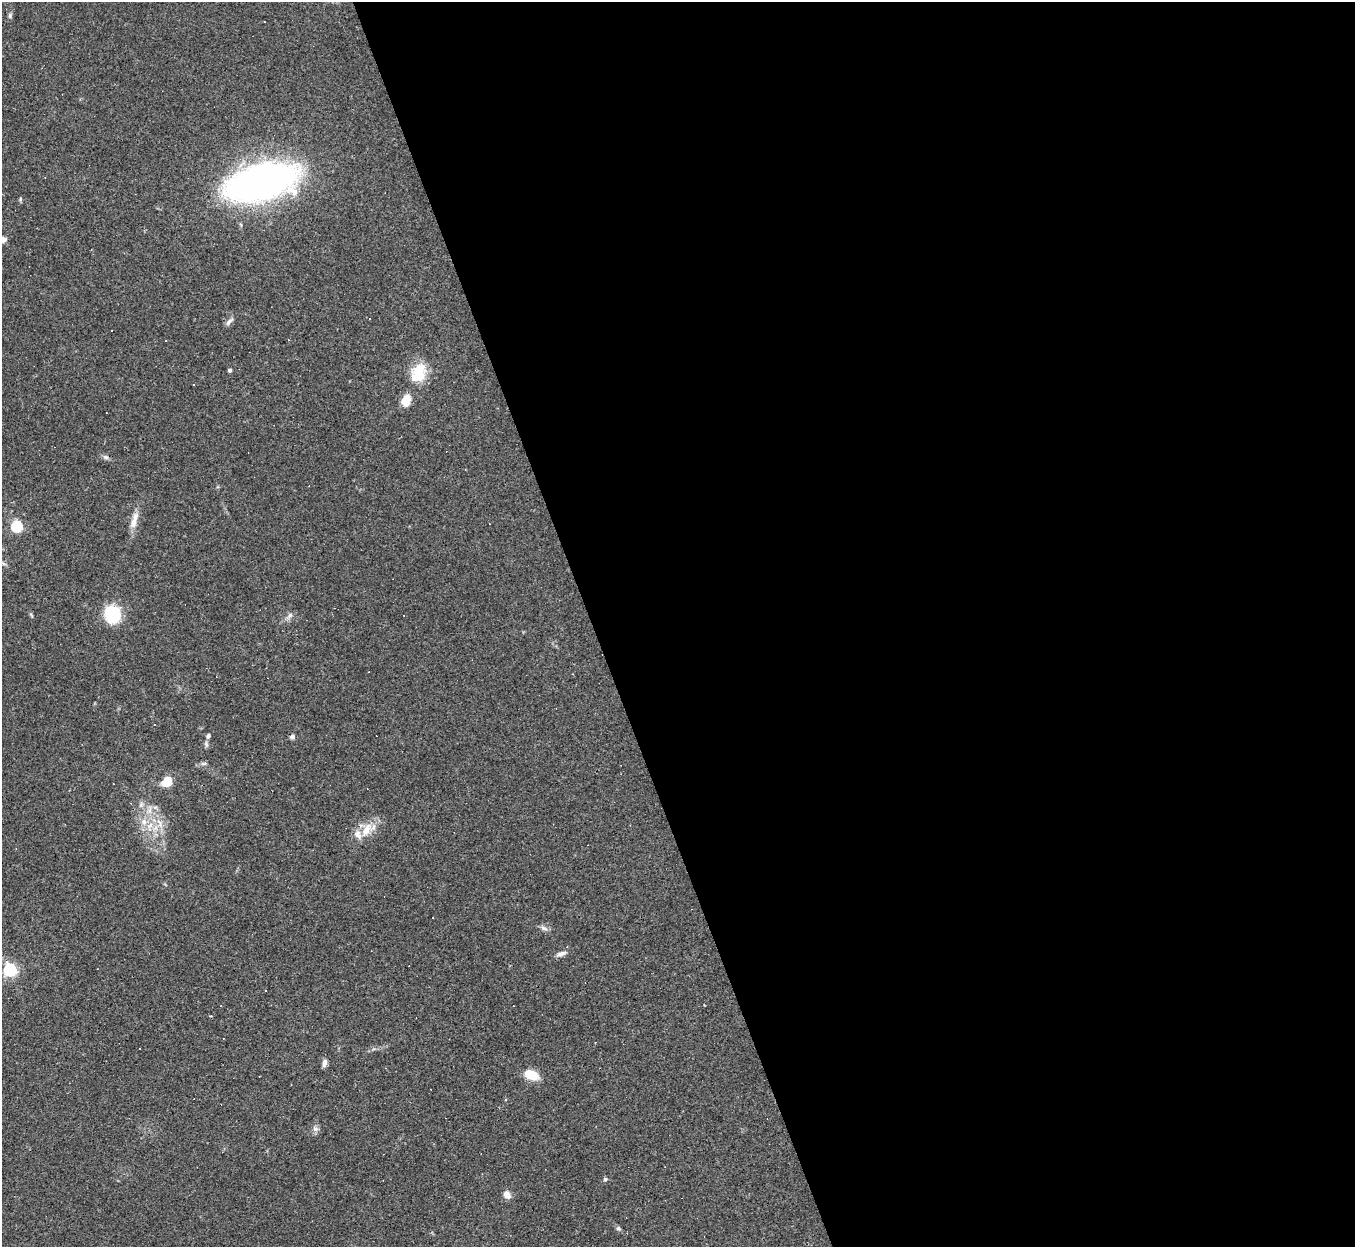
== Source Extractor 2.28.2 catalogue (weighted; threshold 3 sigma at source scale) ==
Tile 8 of 4 x 4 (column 4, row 2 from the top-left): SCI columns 4060-5412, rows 2762-4006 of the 5412 x 5396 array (HDU 1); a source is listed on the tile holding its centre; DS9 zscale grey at full resolution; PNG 1357 x 1249 px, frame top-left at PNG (2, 2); no overlay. Shown black and unused: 56% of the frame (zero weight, under 2 of 3 exposures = <1% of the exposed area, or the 3 px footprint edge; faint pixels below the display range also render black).
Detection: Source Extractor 2.28.2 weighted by HDU 2 'WHT'; one run over the whole footprint, this tile lists its part. Background 0.0861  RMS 0.0075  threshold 0.0339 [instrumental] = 3 sigma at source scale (4.5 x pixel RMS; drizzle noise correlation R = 1.50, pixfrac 1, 0.05/0.05 arcsec/px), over >= 5 px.
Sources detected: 43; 8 cosmic-ray / hot-pixel residue — not listed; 1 inside a brighter listed object's ellipse — not listed separately; the other 34 listed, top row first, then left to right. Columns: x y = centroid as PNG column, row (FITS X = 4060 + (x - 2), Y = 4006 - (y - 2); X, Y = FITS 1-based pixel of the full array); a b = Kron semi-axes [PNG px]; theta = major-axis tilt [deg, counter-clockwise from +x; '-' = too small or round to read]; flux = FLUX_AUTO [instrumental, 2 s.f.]
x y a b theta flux
10 16 7 5 90 1.5
261 182 49 24 14 410
20 199 6 4 90 0.98
2 240 10 6 22 5.1
229 322 14 5 46 2.8
230 370 4 4 - 1.6
418 373 24 16 66 22
406 401 13 9 73 11
106 457 8 6 -20 1.8
135 517 23 8 84 8
17 526 5 5 - 76
112 614 14 13 - 46
31 615 8 3 -60 0.98
290 615 9 5 54 2.2
208 736 7 5 57 1.7
292 736 6 6 - 2.1
206 744 8 5 -81 1.7
205 763 6 5 - 1.6
167 782 11 9 39 12
141 805 7 6 - 2.1
144 822 9 7 -76 4.4
150 825 10 6 42 5.1
367 829 20 10 60 12
544 928 10 5 -24 2.5
561 954 13 6 18 3.3
10 970 6 5 - 150
265 990 3 2 - 0.75
211 1016 3 3 - 0.86
324 1063 10 5 79 3.1
531 1075 16 10 -25 13
315 1129 9 6 -48 2.5
605 1179 6 5 - 1.2
507 1195 10 7 -55 4.9
619 1228 6 5 - 1.4
Isophote crosses this tile's border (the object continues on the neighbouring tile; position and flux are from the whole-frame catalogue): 2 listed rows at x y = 2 240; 10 970